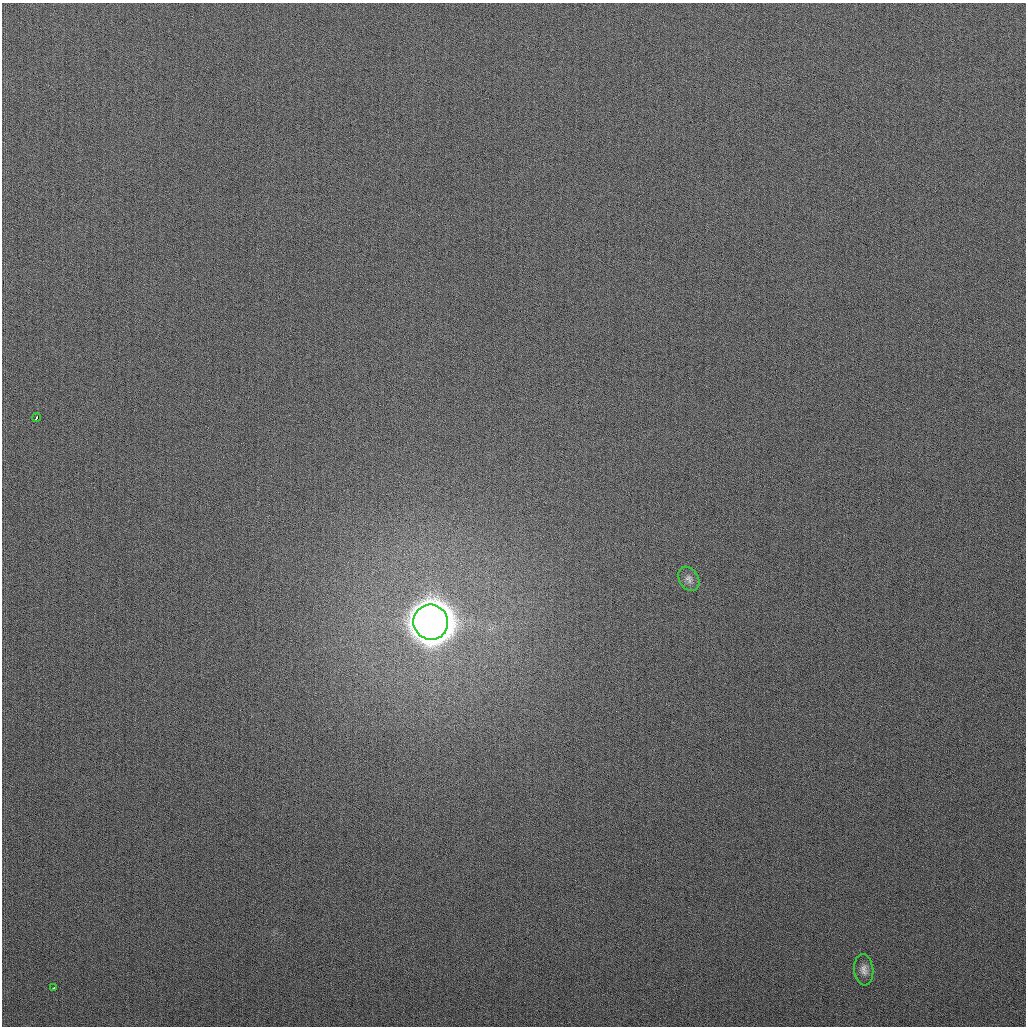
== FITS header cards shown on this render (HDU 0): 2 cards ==
NAXIS1  =                 1024
NAXIS2  =                 1024

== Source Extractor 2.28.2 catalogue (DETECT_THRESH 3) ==
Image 1024 x 1024 px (HDU 0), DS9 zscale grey, 1 PNG px = 1 image px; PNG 1028 x 1028 px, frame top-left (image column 1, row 1024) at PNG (2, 3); each listed source drawn as its Kron ellipse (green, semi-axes under 4 px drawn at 4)
Background 260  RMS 10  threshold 31.3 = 3 sigma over >= 5 px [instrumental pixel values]
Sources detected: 5; all 5 listed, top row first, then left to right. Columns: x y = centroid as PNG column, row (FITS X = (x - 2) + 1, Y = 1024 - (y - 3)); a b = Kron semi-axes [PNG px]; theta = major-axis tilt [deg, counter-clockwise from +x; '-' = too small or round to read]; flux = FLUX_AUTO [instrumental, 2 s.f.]
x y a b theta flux
37 417 4 3 - 4.2e+03
689 579 13 9 -59 3.6e+03
431 622 17 17 - 3.7e+06
864 970 15 9 -84 5.0e+03
54 987 3 2 - 3.1e+03